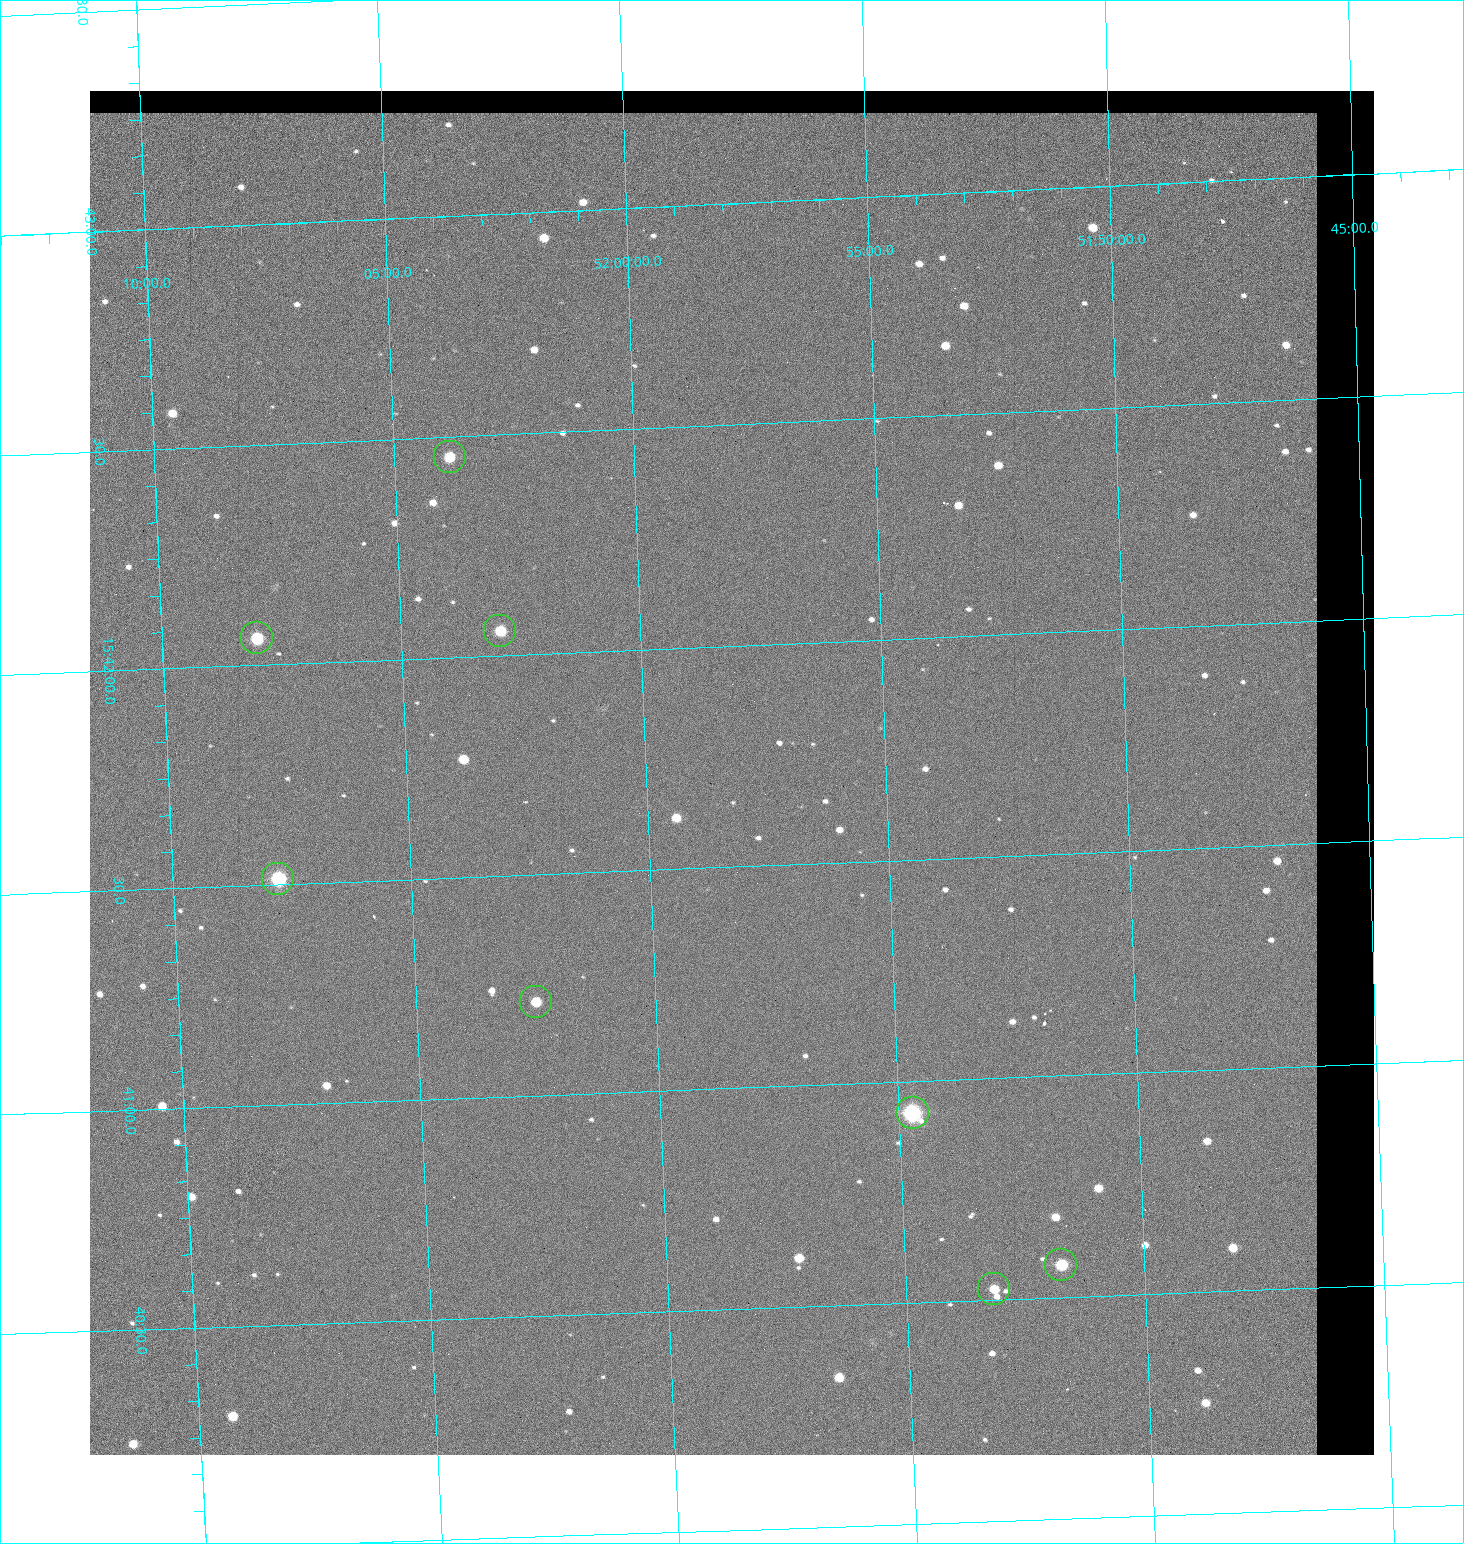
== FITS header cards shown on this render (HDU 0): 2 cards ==
NAXIS1  =                 1284 / length of data axis 1
NAXIS2  =                 1364 / length of data axis 2

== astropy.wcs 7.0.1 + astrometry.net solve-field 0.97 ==
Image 1284 x 1364 px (HDU 0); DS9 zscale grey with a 90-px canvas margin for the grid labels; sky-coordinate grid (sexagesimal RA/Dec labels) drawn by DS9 from the SOLVED WCS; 8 Tycho-2 reference stars matched to detected sources circled (green)
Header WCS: RA---TAN/DEC--TAN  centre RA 15:41:43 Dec +51:58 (235.43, +51.97 deg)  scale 1.26 arcsec/px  FOV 26.9' x 28.5'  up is +92 deg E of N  parity flipped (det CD > 0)
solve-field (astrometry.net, Tycho-2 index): VERIFIED the header's WCS against the Tycho-2 star catalogue (8 matches, 0 conflicts) and refined it, rather than solving blind
Solved WCS: RA---TAN-SIP/DEC--TAN-SIP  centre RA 15:41:43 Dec +51:58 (235.43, +51.97 deg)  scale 1.25 arcsec/px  FOV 26.8' x 28.5'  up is +92 deg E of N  parity flipped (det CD > 0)
The solver's refit moves the header's centre by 0.45 arcsec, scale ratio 0.997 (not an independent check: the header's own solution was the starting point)
Tycho-2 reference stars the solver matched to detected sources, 8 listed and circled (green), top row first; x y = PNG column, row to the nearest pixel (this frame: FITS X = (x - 90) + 1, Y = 1364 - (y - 91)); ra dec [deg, ICRS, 3 dp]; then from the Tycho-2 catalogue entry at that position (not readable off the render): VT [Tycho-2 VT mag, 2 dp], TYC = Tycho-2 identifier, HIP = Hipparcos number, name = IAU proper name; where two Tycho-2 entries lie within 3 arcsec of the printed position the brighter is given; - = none
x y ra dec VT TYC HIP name
450 457 235.614 +52.064 11.61 3489-1132-1 - -
500 631 235.514 +52.049 11.19 3489-1407-1 - -
257 638 235.515 +52.133 11.12 3489-1380-1 - -
278 879 235.378 +52.130 9.31 3489-1322-1 76850 -
536 1002 235.303 +52.042 11.52 3489-958-1 - -
913 1113 235.232 +51.912 9.59 3489-824-1 - -
1061 1265 235.143 +51.862 10.97 3489-1016-1 - -
994 1289 235.131 +51.886 12.29 3489-908-1 - -